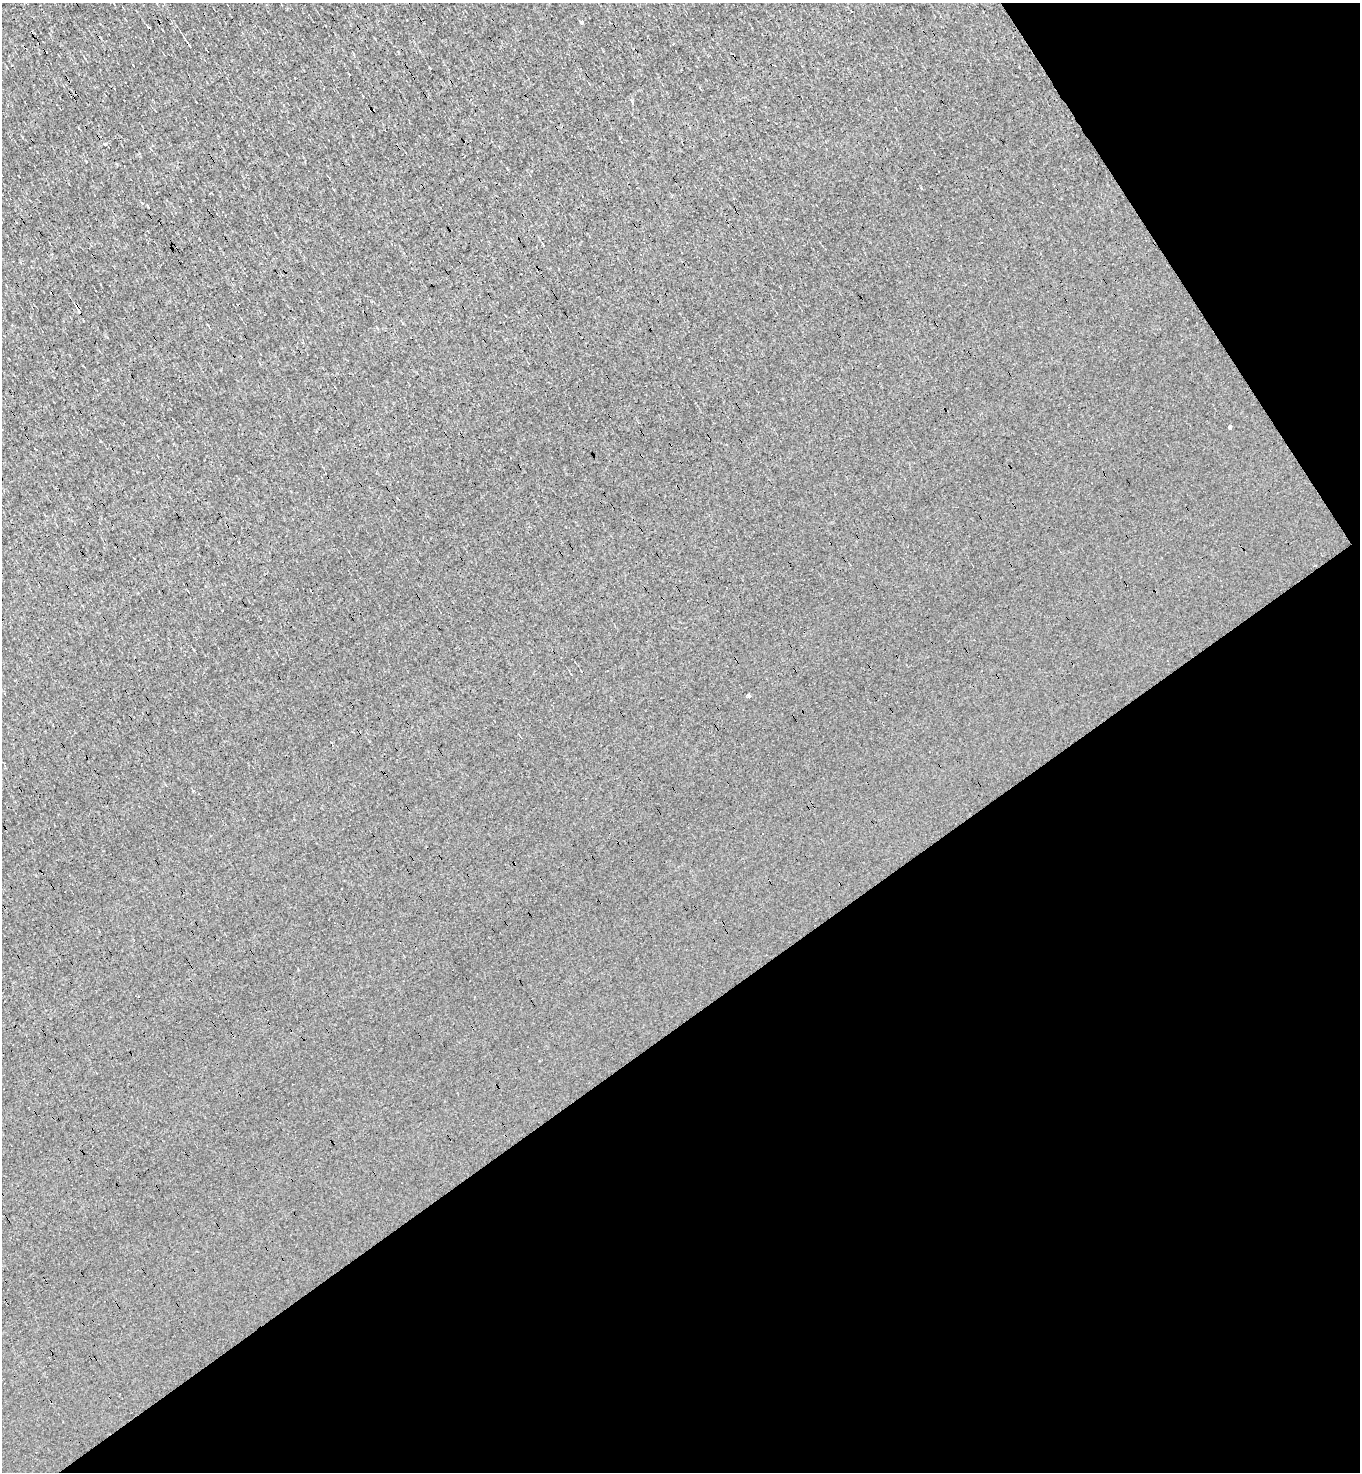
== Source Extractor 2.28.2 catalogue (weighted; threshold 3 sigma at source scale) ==
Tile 12 of 4 x 4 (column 4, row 3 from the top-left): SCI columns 4363-5720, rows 1471-2940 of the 5869 x 5879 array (HDU 1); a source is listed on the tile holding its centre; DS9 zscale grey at full resolution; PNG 1362 x 1474 px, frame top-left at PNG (2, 3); no overlay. Shown black and unused: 36% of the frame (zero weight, under 3 of 4 exposures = <1% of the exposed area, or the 3 px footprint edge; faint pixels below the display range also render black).
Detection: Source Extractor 2.28.2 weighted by HDU 2 'WHT'; one run over the whole footprint, this tile lists its part. Background -1.16e-04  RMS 0.043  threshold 0.194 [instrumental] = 3 sigma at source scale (4.5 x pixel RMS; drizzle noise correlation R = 1.50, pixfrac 1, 0.05/0.05 arcsec/px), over >= 5 px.
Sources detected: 16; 6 cosmic-ray / hot-pixel residue — not listed; the other 10 listed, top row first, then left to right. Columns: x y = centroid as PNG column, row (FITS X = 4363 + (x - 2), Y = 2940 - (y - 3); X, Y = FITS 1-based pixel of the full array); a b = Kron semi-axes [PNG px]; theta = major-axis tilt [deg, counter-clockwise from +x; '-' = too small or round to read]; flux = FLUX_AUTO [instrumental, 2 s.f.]
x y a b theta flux
582 22 4 3 - 11
189 45 9 2 -58 8.8
632 101 5 3 - 49
104 144 4 3 - 20
543 244 6 2 -45 3.8
1230 427 3 3 - 48
260 619 2 2 - 3.1
748 696 4 3 - 35
193 791 3 3 - 8.2
36 1452 2 2 - 3.6
Unlisted compact peaks at least as high as the median listed source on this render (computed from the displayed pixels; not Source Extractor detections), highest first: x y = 142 203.